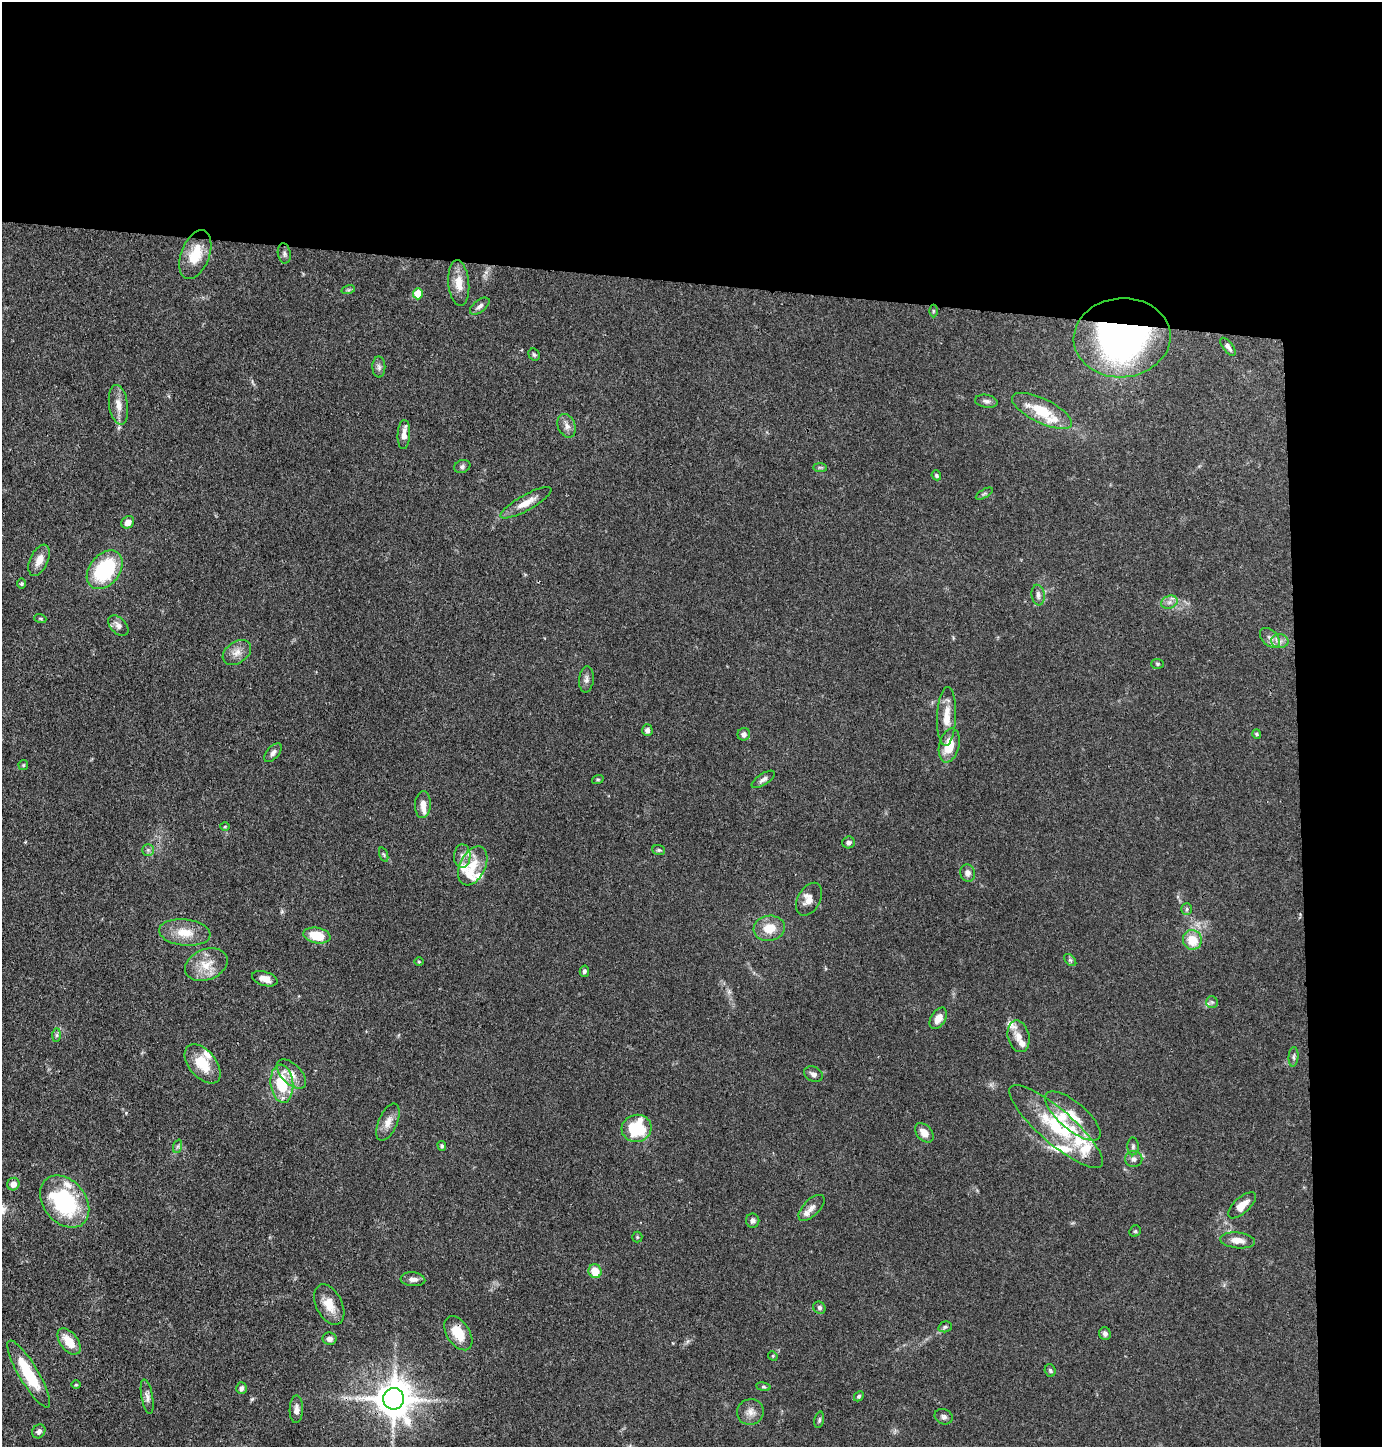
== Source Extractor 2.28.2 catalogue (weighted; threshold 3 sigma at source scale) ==
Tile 3 of 3 x 3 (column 3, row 1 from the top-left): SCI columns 2866-4245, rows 2894-4338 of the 4365 x 4342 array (HDU 1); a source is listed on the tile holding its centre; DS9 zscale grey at full resolution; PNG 1384 x 1449 px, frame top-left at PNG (2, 2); each listed source drawn as its Kron ellipse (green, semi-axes under 4 px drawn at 4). Shown black and unused: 24% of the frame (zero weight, under 3 of 4 exposures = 1% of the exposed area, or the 3 px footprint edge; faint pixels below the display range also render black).
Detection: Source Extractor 2.28.2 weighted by HDU 2 'WHT'; one run over the whole footprint, this tile lists its part. Background 0.0703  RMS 0.0042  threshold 0.0187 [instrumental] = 3 sigma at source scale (4.5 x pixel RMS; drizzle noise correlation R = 1.50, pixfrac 1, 0.05/0.05 arcsec/px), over >= 5 px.
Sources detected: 129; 17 inside a brighter listed object's ellipse — not listed separately; the other 112 listed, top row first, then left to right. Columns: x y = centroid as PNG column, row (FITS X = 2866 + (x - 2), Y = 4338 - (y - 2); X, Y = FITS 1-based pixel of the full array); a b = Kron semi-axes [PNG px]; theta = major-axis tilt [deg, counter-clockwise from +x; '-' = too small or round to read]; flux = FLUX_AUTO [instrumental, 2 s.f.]
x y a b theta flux
284 253 10 6 -80 1.2
195 255 25 14 69 10
459 283 23 10 -85 6.3
348 290 7 4 17 0.68
418 294 6 5 - 8.2
480 306 11 6 38 1.5
933 311 6 4 90 0.51
1122 338 48 39 5 140
1228 347 11 5 -51 1.5
534 355 6 5 - 0.72
379 367 10 6 -89 1.4
986 401 11 6 -10 1.3
118 405 20 9 -82 4.3
1042 411 33 12 -26 14
567 426 12 8 -67 2.5
404 435 14 6 87 3.2
462 466 8 6 23 1.1
820 467 7 4 0 0.73
936 475 5 4 - 0.63
984 494 9 4 30 0.79
526 503 29 8 29 5.4
128 522 7 5 41 3.2
39 560 16 9 65 4.2
105 570 21 15 52 33
22 584 5 5 - 0.72
1038 595 10 6 -83 1.7
1169 602 8 6 21 1.6
40 618 6 4 -19 0.49
118 626 12 7 -47 2.3
1270 638 12 7 -45 2.2
1280 641 8 7 - 1.9
237 652 15 10 34 3.6
1157 664 6 5 - 0.65
586 679 13 7 84 1.7
947 716 29 9 87 6.7
647 730 6 5 - 1.7
744 734 6 6 - 1.5
1257 734 5 4 - 0.52
949 745 17 10 76 9
273 753 11 6 50 1.6
23 765 5 4 - 0.5
598 779 6 4 18 0.46
763 779 13 5 34 1.5
423 804 13 8 87 3
225 827 5 3 - 0.41
848 842 6 6 - 1.3
148 850 6 6 - 0.93
659 850 6 5 - 0.7
384 854 8 3 -71 0.54
462 856 12 8 88 2.3
473 866 21 12 64 8
968 873 9 7 -74 1.9
809 899 18 11 60 3.6
1187 909 6 5 - 0.66
769 928 16 12 9 7.2
185 933 26 13 -6 8.2
317 935 13 8 -11 11
1192 940 10 9 - 8.3
1070 960 7 4 -44 0.75
419 961 5 3 - 0.37
206 965 22 15 22 8
584 971 5 4 - 0.91
265 979 13 7 -17 3.3
1212 1002 6 6 - 0.85
938 1018 12 7 58 3.7
57 1035 7 4 89 0.77
1018 1036 16 10 -77 4
1294 1057 10 5 85 0.97
203 1064 23 13 -50 11
291 1074 18 10 -45 4.2
813 1074 10 7 -27 1.8
282 1084 19 11 -85 18
1073 1116 34 13 -40 9.7
388 1122 20 9 66 4
1056 1126 60 17 -41 26
637 1128 15 13 15 21
924 1133 11 7 -49 3.8
178 1146 7 4 71 0.83
442 1146 5 4 - 0.76
1133 1146 9 5 89 1.2
1134 1159 8 8 - 1.8
13 1184 6 6 - 3.1
65 1201 29 21 -51 44
1242 1205 17 8 42 4.7
811 1208 16 8 44 2.6
753 1221 7 6 - 1.3
1135 1231 6 5 - 0.59
637 1237 5 5 - 0.52
1238 1240 17 8 -6 4.2
595 1271 7 6 - 7.6
413 1279 12 7 -5 2.2
329 1305 21 13 -63 6.8
819 1308 6 6 - 0.92
945 1327 7 5 15 0.76
458 1333 19 11 -57 8.4
1105 1334 6 5 - 1.3
330 1339 7 6 - 1.7
69 1341 15 8 -53 7.4
773 1356 5 4 - 0.46
1050 1370 6 5 - 0.89
29 1374 38 9 -59 19
76 1385 5 3 - 0.42
763 1387 7 3 -9 0.6
241 1388 6 5 - 1.4
859 1396 5 4 - 0.6
147 1397 18 5 -79 2
394 1399 11 10 - 1100
296 1409 14 6 88 2.3
750 1412 13 13 - 3.4
944 1417 9 7 -24 1.3
819 1420 8 4 77 0.8
39 1431 7 6 - 1.4
Overlapping masked pixels (flux is a lower limit): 2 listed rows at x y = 1122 338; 394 1399